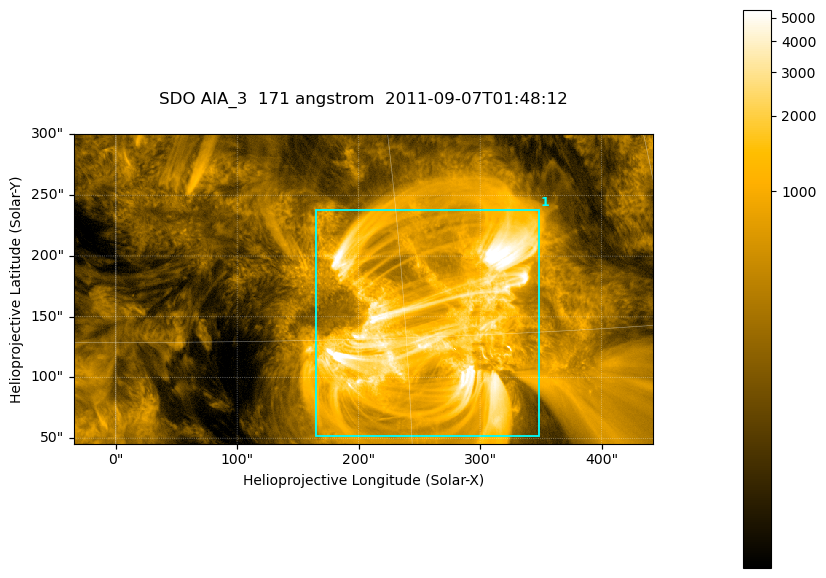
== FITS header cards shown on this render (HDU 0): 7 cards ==
TELESCOP= 'SDO     '           /
INSTRUME= 'AIA_3   '           /
WAVELNTH=                  171 /
WAVEUNIT= 'angstrom'           /
DATE-OBS= '2011-09-07T01:48:12.34' /
CTYPE1  = 'HPLN-TAN'           /
CTYPE2  = 'HPLT-TAN'           /

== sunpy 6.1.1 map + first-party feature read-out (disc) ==
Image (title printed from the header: SDO AIA_3  171 angstrom  2011-09-07T01:48:12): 795 x 425 px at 0.599 arcsec/px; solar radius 952 arcsec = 1588 px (partial field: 4.3% of the solar disc is inside the frame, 100% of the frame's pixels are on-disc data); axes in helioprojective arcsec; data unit not stated in the header (colour bar unlabelled)
Pointing: header CRPIX1/2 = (2050.96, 2049.84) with CRVAL1/2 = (0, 0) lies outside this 795 x 425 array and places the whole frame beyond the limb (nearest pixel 1.29 R_sun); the SolarSoft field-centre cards XCEN/YCEN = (203.7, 172.9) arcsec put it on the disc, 1747 arcsec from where CRPIX/CRVAL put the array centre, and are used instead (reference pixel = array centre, CRVAL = XCEN/YCEN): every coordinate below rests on XCEN/YCEN
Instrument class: DISC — disc imager (sunpy class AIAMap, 171 A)
Bright regions (active regions / flare kernels): reference = the on-disc median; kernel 7 px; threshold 5 sigma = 1352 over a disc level ~303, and >= 1.15x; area >= 337 px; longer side >= 5 px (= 3 arcsec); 1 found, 1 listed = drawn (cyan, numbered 1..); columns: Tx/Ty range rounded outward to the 2 arcsec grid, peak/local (2 s.f.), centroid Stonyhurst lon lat
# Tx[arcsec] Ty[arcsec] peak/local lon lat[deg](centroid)
1 164..350 52..238 27 +17 +16